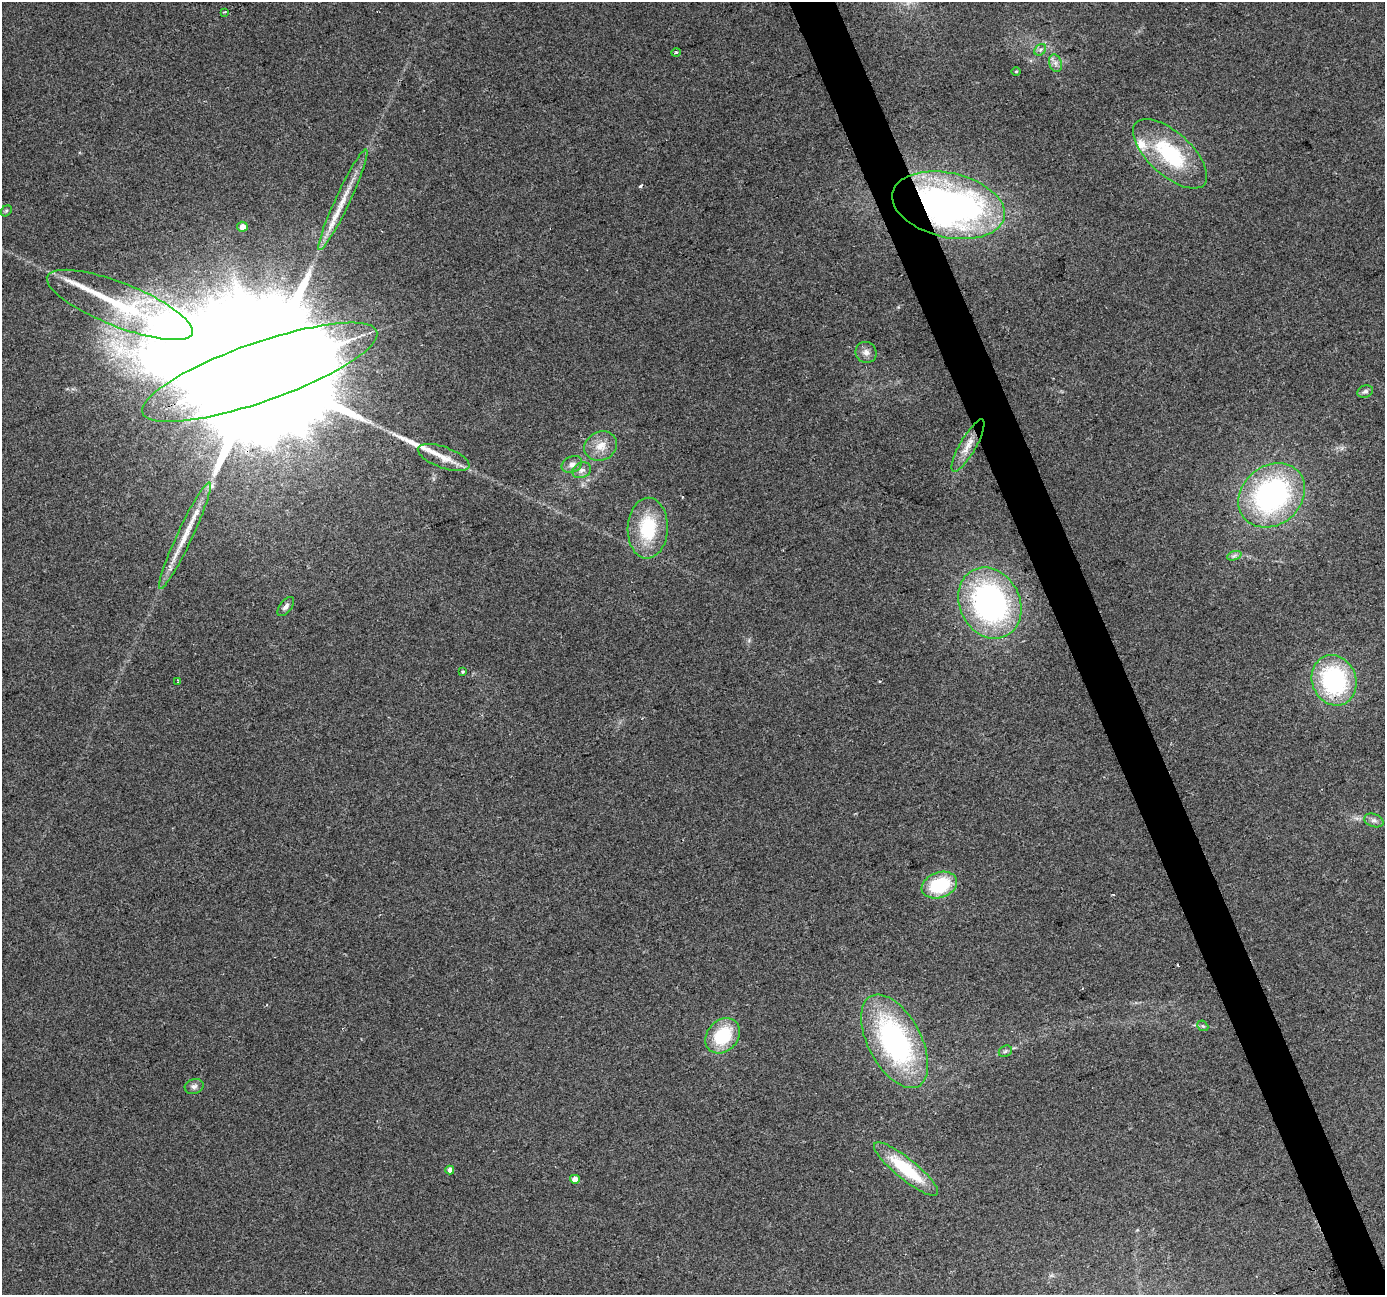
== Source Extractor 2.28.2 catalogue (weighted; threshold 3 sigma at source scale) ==
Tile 6 of 4 x 4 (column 2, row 2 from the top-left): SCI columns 1385-2767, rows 2717-4009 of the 5534 x 5378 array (HDU 1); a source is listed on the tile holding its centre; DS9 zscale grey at full resolution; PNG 1387 x 1297 px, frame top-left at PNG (2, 2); each listed source drawn as its Kron ellipse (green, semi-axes under 4 px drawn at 4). Shown black and unused: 3% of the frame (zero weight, under 2 of 3 exposures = <1% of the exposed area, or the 3 px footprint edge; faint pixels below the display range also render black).
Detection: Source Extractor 2.28.2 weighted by HDU 2 'WHT'; one run over the whole footprint, this tile lists its part. Background 0.127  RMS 0.0089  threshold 0.0402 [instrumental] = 3 sigma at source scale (4.5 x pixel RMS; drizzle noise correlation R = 1.50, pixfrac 1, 0.0396/0.0396 arcsec/px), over >= 5 px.
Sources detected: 47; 5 cosmic-ray / hot-pixel residue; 2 long thin detections or spike segments (spike, bleed or trail) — neither listed nor drawn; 2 inside a brighter listed object's ellipse — not listed separately; the other 38 listed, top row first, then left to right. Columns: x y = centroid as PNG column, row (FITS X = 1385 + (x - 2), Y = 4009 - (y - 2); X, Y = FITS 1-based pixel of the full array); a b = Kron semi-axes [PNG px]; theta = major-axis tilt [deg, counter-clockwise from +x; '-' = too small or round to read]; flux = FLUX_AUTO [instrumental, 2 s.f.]
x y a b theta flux
224 12 3 2 - 1.2
1040 50 6 5 - 2
676 52 5 3 - 0.98
1055 63 9 6 -73 3.5
1016 71 4 3 - 0.92
1170 154 46 21 -42 71
343 200 55 7 65 21
948 205 57 32 -13 390
6 211 6 4 44 1.4
242 227 5 5 - 8
120 305 78 21 -22 81
866 352 11 10 - 5.3
260 372 124 29 19 110000
1365 391 8 6 21 2.5
968 445 30 8 60 13
601 446 17 14 26 13
444 458 27 10 -20 16
572 464 11 8 28 4.8
582 470 10 7 23 4.2
1272 495 36 29 39 180
648 528 30 20 88 51
185 536 58 7 65 24
1234 556 7 4 19 2
990 603 37 30 -62 220
286 606 11 6 52 3.5
463 672 4 4 - 1.1
1334 680 25 22 -68 120
178 682 4 3 - 3.5
1374 820 10 6 -19 3.5
939 885 18 13 19 52
1203 1026 6 4 -43 1.4
723 1036 19 15 48 45
895 1041 51 26 -62 180
1005 1051 7 5 24 2
194 1086 9 7 16 3.3
906 1169 40 10 -39 50
450 1170 4 4 - 4.9
575 1179 5 4 - 7.7
Overlapping masked pixels (flux is a lower limit): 2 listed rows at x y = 948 205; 260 372